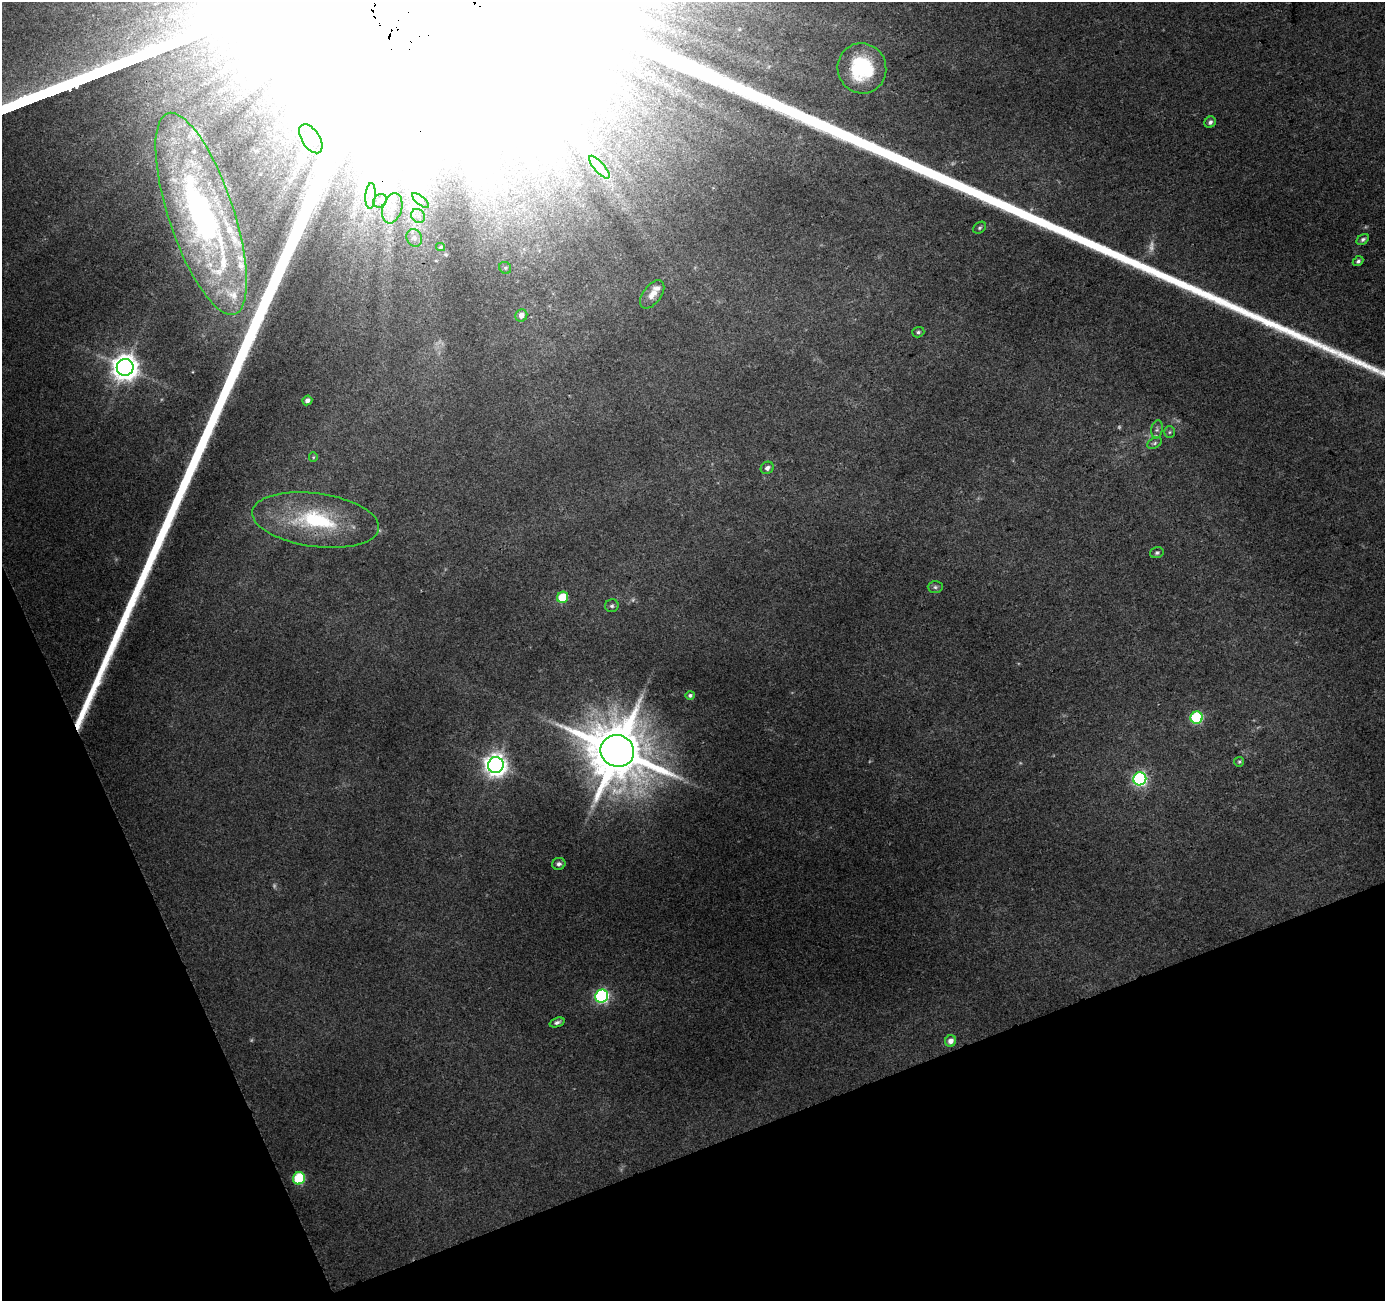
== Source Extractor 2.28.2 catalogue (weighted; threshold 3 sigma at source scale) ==
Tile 14 of 4 x 4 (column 2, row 4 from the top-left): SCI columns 1438-2820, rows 106-1404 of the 5645 x 5464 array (HDU 1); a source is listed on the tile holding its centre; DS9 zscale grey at full resolution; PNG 1387 x 1303 px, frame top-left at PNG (2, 2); each listed source drawn as its Kron ellipse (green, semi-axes under 4 px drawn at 4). Shown black and unused: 19% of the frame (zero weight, under 3 of 4 exposures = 5% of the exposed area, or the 3 px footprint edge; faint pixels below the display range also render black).
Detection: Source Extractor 2.28.2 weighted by HDU 2 'WHT'; one run over the whole footprint, this tile lists its part. Background 0.0265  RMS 0.0037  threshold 0.0165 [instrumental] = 3 sigma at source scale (4.5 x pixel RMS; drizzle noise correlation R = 1.50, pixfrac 1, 0.0396/0.0396 arcsec/px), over >= 5 px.
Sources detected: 57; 6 too faint to see at this stretch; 3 inside a brighter object's white glare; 1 long thin detection or spike segment (spike, bleed or trail) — neither listed nor drawn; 5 inside a brighter listed object's ellipse — not listed separately; the other 42 listed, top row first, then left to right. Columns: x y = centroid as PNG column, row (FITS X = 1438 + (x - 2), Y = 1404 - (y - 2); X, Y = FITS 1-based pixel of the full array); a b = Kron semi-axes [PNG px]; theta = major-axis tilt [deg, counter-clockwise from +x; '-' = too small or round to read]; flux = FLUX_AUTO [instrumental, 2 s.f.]
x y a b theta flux
862 68 25 24 - 25
1210 122 6 5 - 1.2
311 139 16 9 -57 3.1
599 167 14 5 -49 2.7
370 196 13 5 86 2.6
420 200 10 4 -40 1.2
380 201 7 6 - 1.5
392 208 15 9 73 4.8
201 214 106 32 -72 130
418 216 7 6 - 1.6
980 228 7 5 39 0.72
414 238 9 7 -66 1.6
1363 239 7 4 33 0.94
441 247 4 4 - 0.41
1358 261 6 4 43 0.87
505 268 6 5 - 0.72
652 294 16 9 53 3.4
521 315 6 6 - 2.3
918 332 6 5 - 0.79
125 367 8 8 - 490
307 400 5 4 - 1.7
1157 429 9 5 80 1.2
1169 432 6 5 - 0.63
1155 443 8 5 28 0.82
313 457 5 4 - 0.44
767 468 7 6 - 1.4
316 520 64 26 -8 42
1157 553 7 5 17 0.72
935 587 7 6 - 0.96
563 597 6 5 - 16
612 606 7 6 - 0.79
690 695 5 4 - 0.84
1196 718 6 6 - 42
617 751 17 16 - 3400
1239 762 5 4 - 0.57
496 765 8 8 - 330
1140 779 6 6 - 86
559 864 6 6 - 1.1
602 996 6 6 - 76
557 1022 8 4 20 1.1
950 1041 6 5 - 2.6
299 1178 6 6 - 28
Unlisted compact peaks at least as high as the median listed source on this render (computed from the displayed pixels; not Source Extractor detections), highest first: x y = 1310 341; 1349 358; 1359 362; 1325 348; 1376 370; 1342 354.